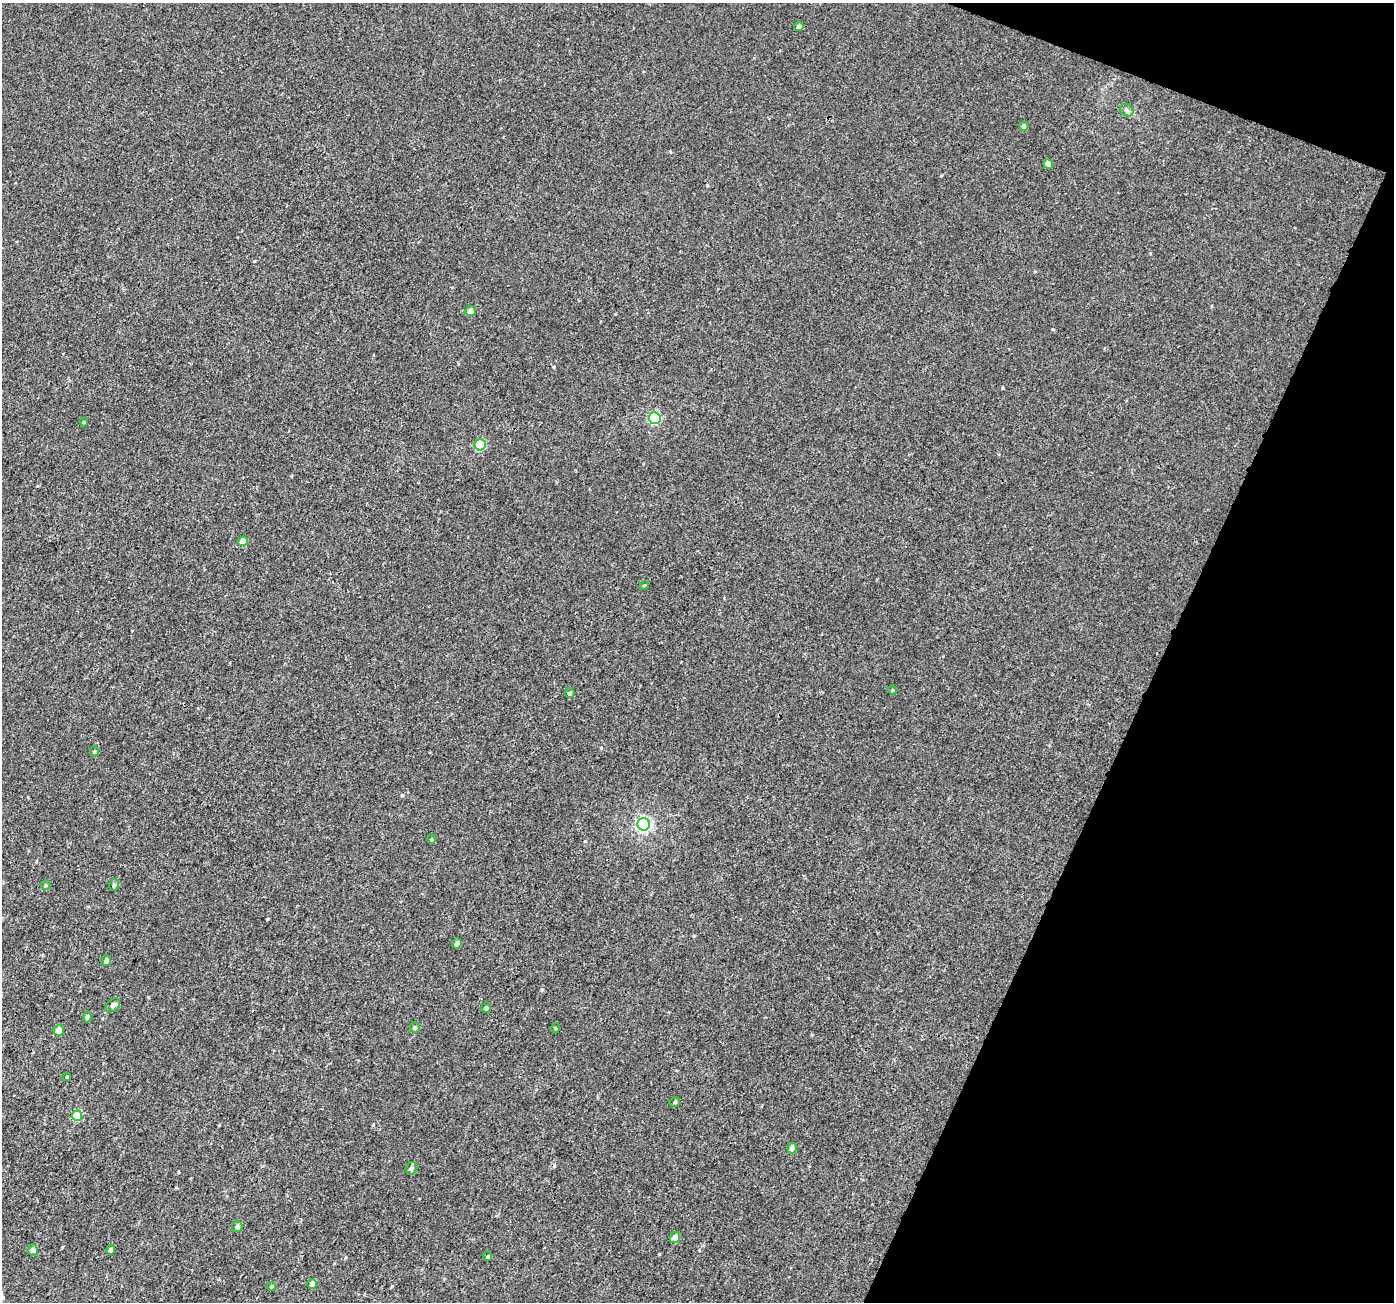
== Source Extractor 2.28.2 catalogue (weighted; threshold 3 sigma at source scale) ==
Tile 8 of 4 x 4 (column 4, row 2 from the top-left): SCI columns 4200-5591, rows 2853-4152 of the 5622 x 5770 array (HDU 1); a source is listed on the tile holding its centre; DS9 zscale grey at full resolution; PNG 1396 x 1304 px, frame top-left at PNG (2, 3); each listed source drawn as its Kron ellipse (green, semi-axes under 4 px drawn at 4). Shown black and unused: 19% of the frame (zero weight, under 3 of 4 exposures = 4% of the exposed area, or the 3 px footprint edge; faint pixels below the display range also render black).
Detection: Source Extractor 2.28.2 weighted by HDU 2 'WHT'; one run over the whole footprint, this tile lists its part. Background 0.00224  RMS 0.0028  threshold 0.0126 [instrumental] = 3 sigma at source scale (4.5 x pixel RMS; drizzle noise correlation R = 1.50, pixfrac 1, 0.0396/0.0396 arcsec/px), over >= 5 px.
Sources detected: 38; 1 cosmic-ray / hot-pixel residue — neither listed nor drawn; the other 37 listed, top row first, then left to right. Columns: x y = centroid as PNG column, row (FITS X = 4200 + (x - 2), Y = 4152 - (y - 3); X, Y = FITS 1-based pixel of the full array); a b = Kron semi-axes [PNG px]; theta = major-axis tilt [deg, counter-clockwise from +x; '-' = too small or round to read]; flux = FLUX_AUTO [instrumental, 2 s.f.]
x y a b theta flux
799 26 5 4 - 0.8
1127 110 7 5 -44 0.69
1024 126 4 4 - 0.92
1048 164 5 4 - 3.3
471 311 5 5 - 1.8
655 418 6 6 - 29
84 422 4 4 - 0.28
480 445 5 5 - 17
243 541 5 4 - 3.5
644 585 5 4 - 0.3
892 690 4 4 - 0.29
570 693 5 5 - 0.6
94 752 5 4 - 0.36
644 824 6 6 - 62
431 839 5 3 - 0.28
46 885 5 4 - 0.39
114 885 6 5 - 0.64
457 943 5 4 - 1.1
106 961 5 4 - 1.2
113 1005 8 6 42 1
486 1008 5 5 - 0.6
87 1017 5 4 - 0.64
415 1028 5 5 - 0.6
556 1028 5 3 - 0.25
59 1031 5 5 - 3.3
67 1077 4 3 - 0.25
675 1102 5 4 - 0.46
77 1116 5 5 - 10
792 1148 5 5 - 1.6
411 1168 6 5 - 0.78
237 1227 5 5 - 0.61
675 1237 5 5 - 1.7
33 1250 5 5 - 1.4
111 1250 5 4 - 0.79
488 1257 4 4 - 0.47
312 1284 5 4 - 1.6
272 1286 4 4 - 0.38
Unlisted compact peaks at least as high as the median listed source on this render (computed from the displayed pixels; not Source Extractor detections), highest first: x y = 267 919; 601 748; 707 185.